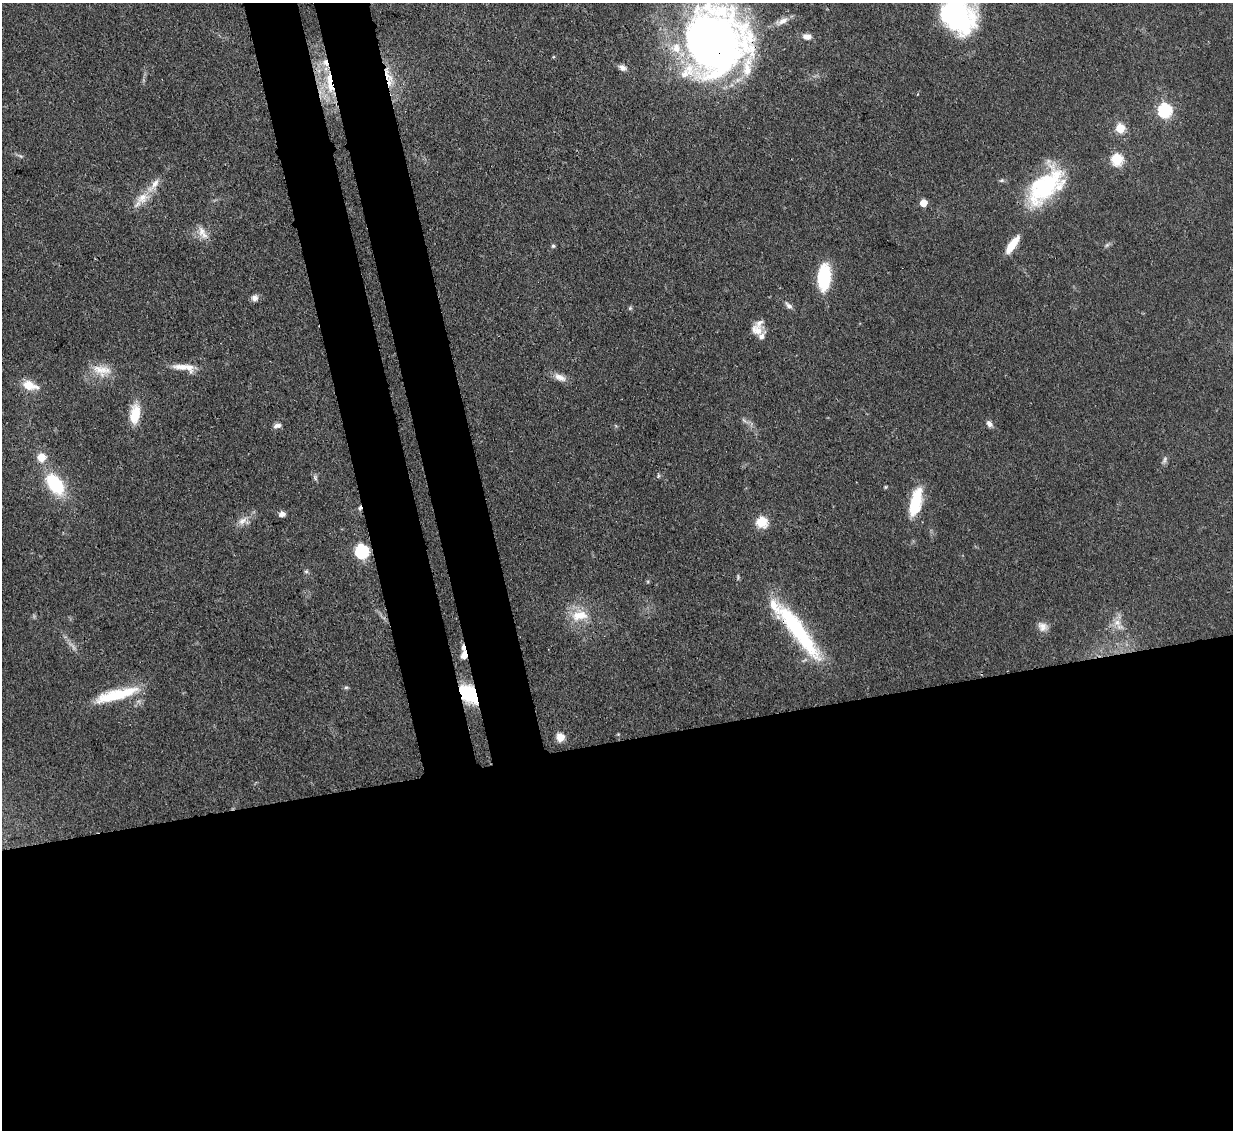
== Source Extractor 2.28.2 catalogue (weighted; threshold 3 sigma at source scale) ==
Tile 15 of 4 x 4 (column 3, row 4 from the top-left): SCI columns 2542-3772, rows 214-1341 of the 5081 x 5061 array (HDU 1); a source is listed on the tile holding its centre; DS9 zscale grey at full resolution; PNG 1235 x 1132 px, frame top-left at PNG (2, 3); no overlay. Shown black and unused: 40% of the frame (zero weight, under 3 of 4 exposures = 9% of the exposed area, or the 3 px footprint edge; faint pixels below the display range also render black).
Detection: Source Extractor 2.28.2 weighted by HDU 2 'WHT'; one run over the whole footprint, this tile lists its part. Background 0.0967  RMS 0.0047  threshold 0.021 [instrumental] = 3 sigma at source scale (4.5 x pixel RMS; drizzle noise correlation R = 1.50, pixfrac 1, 0.05/0.05 arcsec/px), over >= 5 px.
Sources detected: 64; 2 too faint to see at this stretch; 2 inside a brighter object's white glare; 1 cosmic-ray / hot-pixel residue — not listed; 8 inside a brighter listed object's ellipse — not listed separately; the other 51 listed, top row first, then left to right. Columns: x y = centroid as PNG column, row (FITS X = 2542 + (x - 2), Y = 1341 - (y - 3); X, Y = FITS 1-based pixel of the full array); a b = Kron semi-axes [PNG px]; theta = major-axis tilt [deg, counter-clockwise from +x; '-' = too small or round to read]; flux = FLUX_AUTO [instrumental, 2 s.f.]
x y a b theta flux
958 14 39 28 -64 84
782 21 22 8 22 4.4
807 36 11 8 -10 3
714 42 55 52 -79 410
622 67 10 7 -34 2.2
388 75 32 9 -67 10
329 83 37 9 -83 16
1165 110 6 6 - 79
1120 128 5 5 - 22
20 156 8 4 -37 0.91
1117 159 6 6 - 42
1045 186 50 26 47 48
142 198 20 13 29 7.5
923 203 5 5 - 9.8
202 231 19 10 -88 5
1012 245 22 7 54 8.4
553 246 5 5 - 0.81
824 277 23 11 87 31
254 298 8 7 - 2.3
789 305 11 6 -42 1.9
630 308 7 4 45 0.7
757 330 17 11 -22 5.1
183 367 29 10 -7 7
102 370 28 15 -11 9.1
560 377 17 9 -24 3.9
28 385 15 10 -22 7.6
135 414 24 11 83 11
744 420 9 3 -45 0.98
989 424 9 6 -48 2.1
277 426 11 6 13 1.8
41 457 7 7 - 7.9
658 476 6 4 49 0.78
315 478 9 5 -64 1.2
55 484 19 11 -54 32
885 487 5 4 - 0.52
916 502 31 11 76 21
282 514 7 6 - 2.1
243 521 16 11 6 4
761 522 6 6 - 35
362 551 7 6 - 71
306 571 6 5 - 0.82
579 615 24 15 7 12
1117 622 12 9 -36 4.2
1043 627 14 11 -24 3.7
797 629 79 16 -53 55
464 655 10 7 78 4.8
346 687 5 5 - 0.85
469 694 20 13 -45 28
115 696 54 14 13 22
618 734 4 4 - 0.43
560 737 8 8 - 5.3
Overlapping masked pixels (flux is a lower limit): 8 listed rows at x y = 714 42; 388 75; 329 83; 1045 186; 916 502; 797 629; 464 655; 469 694
Isophote crosses this tile's border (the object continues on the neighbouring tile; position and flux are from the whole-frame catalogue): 2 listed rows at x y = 958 14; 714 42